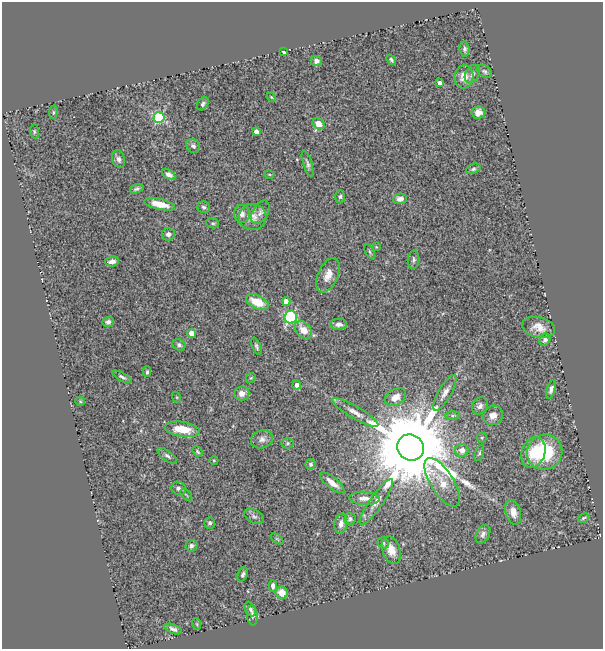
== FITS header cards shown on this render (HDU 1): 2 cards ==
NAXIS1  =                  601
NAXIS2  =                  647

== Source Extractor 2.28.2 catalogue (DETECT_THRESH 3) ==
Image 601 x 647 px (HDU 1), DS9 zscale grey, 1 PNG px = 1 image px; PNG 605 x 651 px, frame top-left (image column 1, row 647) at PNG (2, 2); each listed source drawn as its Kron ellipse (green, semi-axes under 4 px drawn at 4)
Background 0.513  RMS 0.047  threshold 0.14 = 3 sigma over >= 5 px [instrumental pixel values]
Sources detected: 99; all 99 listed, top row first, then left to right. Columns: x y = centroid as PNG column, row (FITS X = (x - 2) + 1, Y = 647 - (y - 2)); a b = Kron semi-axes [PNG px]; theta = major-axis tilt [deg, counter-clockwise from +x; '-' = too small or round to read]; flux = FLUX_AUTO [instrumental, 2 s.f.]
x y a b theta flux
465 49 7 5 -84 7.9
284 52 4 3 - 5.4
391 60 6 3 -53 5.7
316 61 5 5 - 17
484 71 8 5 -33 6.6
472 74 10 6 60 11
464 77 11 9 85 29
440 83 4 4 - 9.8
271 97 5 3 - 3.2
203 104 7 5 53 8.2
53 112 7 3 82 4.1
478 112 7 6 - 25
159 117 5 5 - 270
319 124 6 5 - 37
34 131 7 4 -84 5
256 132 4 4 - 19
193 146 7 6 - 8.8
119 159 9 6 -74 12
308 164 13 4 -72 9.7
473 169 7 5 23 5.8
169 174 7 4 -31 15
269 174 5 3 - 3.1
137 189 7 4 17 6.6
340 197 6 5 - 6.3
400 199 7 5 6 18
160 204 15 5 -13 50
204 207 6 6 - 6.5
260 212 13 7 60 15
242 214 9 8 - 15
253 217 14 13 - 28
213 223 6 5 - 5.2
168 234 6 6 - 11
376 247 4 4 - 2.7
370 252 8 3 -61 5.1
413 260 9 6 86 8.4
112 261 7 5 8 17
328 275 18 10 66 34
286 301 4 4 - 32
257 302 12 6 -25 69
291 317 6 6 - 380
108 322 5 5 - 9.8
339 324 8 5 2 14
539 327 17 10 -12 33
303 330 10 7 -46 37
192 333 4 4 - 40
545 340 6 5 - 11
179 345 7 5 -30 7.4
256 346 9 4 -68 6.6
147 372 5 3 - 4.7
122 377 10 4 -28 7.2
251 378 5 4 - 4
297 385 4 4 - 18
551 389 9 4 73 11
242 393 8 7 - 18
445 393 20 6 60 22
176 397 5 3 - 3.1
395 397 11 8 30 29
80 401 5 4 - 3.9
480 406 9 7 53 13
355 412 27 6 -30 30
452 415 7 4 1 6.3
493 415 10 9 - 23
182 429 17 7 -8 63
482 438 5 5 - 3.7
262 439 11 9 18 18
288 443 6 5 - 5.1
411 447 14 12 -34 66000
462 450 7 6 - 23
197 452 6 4 -50 4.4
545 452 18 17 - 200
479 453 8 4 70 6
533 453 16 11 71 71
167 456 11 5 -35 9.6
214 460 4 3 - 2.5
311 464 5 5 - 9.5
442 482 28 11 -58 50
332 483 15 5 -39 28
179 488 7 6 - 13
186 495 7 2 -45 3.4
364 498 15 6 -3 25
376 502 27 6 55 31
513 512 13 7 -75 27
254 516 11 6 -28 9.5
583 518 6 3 27 4.7
350 519 6 5 - 7.3
210 523 5 5 - 6.9
341 524 10 6 81 16
483 534 10 6 63 13
277 539 7 3 -37 4.3
383 543 6 5 - 5.9
191 546 6 5 - 9
391 550 14 9 -71 36
243 574 7 4 65 7.3
273 586 5 4 - 15
282 593 6 6 - 40
250 609 7 5 -66 8.9
252 615 10 5 -85 8.3
197 624 6 3 -71 3.1
173 629 9 4 -21 10